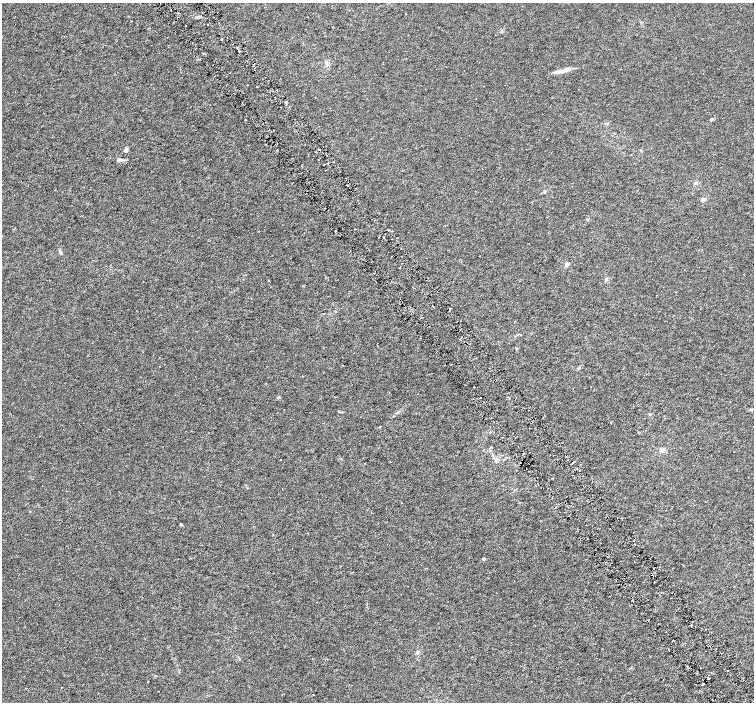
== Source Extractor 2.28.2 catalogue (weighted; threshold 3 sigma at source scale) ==
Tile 6 of 4 x 4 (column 2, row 2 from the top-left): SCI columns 1510-3012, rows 3004-4403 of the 6019 x 5941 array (HDU 1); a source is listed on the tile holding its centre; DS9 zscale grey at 2 x 2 block average (1 PNG px = mean of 2 x 2 image px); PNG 756 x 704 px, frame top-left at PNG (2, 3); no overlay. Shown black and unused: <1% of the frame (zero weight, under 3 of 6 exposures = <1% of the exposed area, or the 3 px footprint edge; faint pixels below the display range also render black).
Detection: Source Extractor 2.28.2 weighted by HDU 2 'WHT'; one run over the whole footprint, this tile lists its part. Background 9.83e-04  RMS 0.0017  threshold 0.00705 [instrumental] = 3 sigma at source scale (4.09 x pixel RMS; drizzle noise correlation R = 1.36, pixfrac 0.8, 0.0396/0.0396 arcsec/px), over >= 5 px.
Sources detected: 56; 7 cosmic-ray / hot-pixel residue — not listed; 1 inside a brighter listed object's ellipse — not listed separately; the other 48 listed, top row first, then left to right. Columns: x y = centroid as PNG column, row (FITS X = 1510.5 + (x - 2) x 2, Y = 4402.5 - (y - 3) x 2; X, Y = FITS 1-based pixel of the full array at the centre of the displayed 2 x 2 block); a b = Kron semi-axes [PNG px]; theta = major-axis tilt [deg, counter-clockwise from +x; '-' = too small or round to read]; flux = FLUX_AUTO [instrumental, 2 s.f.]
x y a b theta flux
171 10 2 2 - 0.4
197 17 5 3 - 0.68
186 25 2 2 - 0.2
221 40 2 2 - 0.27
237 47 2 2 - 0.27
239 51 3 2 - 0.32
203 53 2 2 - 0.22
566 70 12 5 17 2.1
257 87 2 2 - 0.17
275 97 2 2 - 0.15
286 103 3 2 - 0.43
245 119 2 2 - 0.22
711 119 4 3 - 0.36
319 149 2 2 - 0.39
126 150 6 4 72 0.76
277 150 2 2 - 0.31
317 152 2 2 - 0.32
118 159 4 2 - 0.38
328 163 2 2 - 0.15
703 200 5 4 - 0.74
336 230 2 2 - 0.2
388 230 2 2 - 0.24
60 252 6 3 -57 0.62
567 265 7 3 49 0.8
374 273 2 2 - 0.13
606 279 4 2 - 0.29
268 280 2 2 - 0.3
449 309 2 2 - 0.29
578 368 4 3 - 0.35
474 387 2 2 - 0.31
278 397 4 3 - 0.41
481 397 2 2 - 0.28
610 423 2 2 - 0.49
662 450 7 5 41 1.1
280 460 2 2 - 0.18
496 461 6 3 37 0.65
181 524 4 3 - 0.33
483 558 2 2 - 0.86
654 582 2 2 - 0.24
691 625 3 2 - 0.31
673 640 2 2 - 0.22
417 652 5 3 - 0.59
687 667 3 2 - 0.5
701 668 2 2 - 0.27
709 678 2 2 - 0.22
531 681 2 2 - 0.15
148 682 2 2 - 0.27
61 687 2 2 - 0.16
Diffuse or blended objects may show on this block-average render without a row.